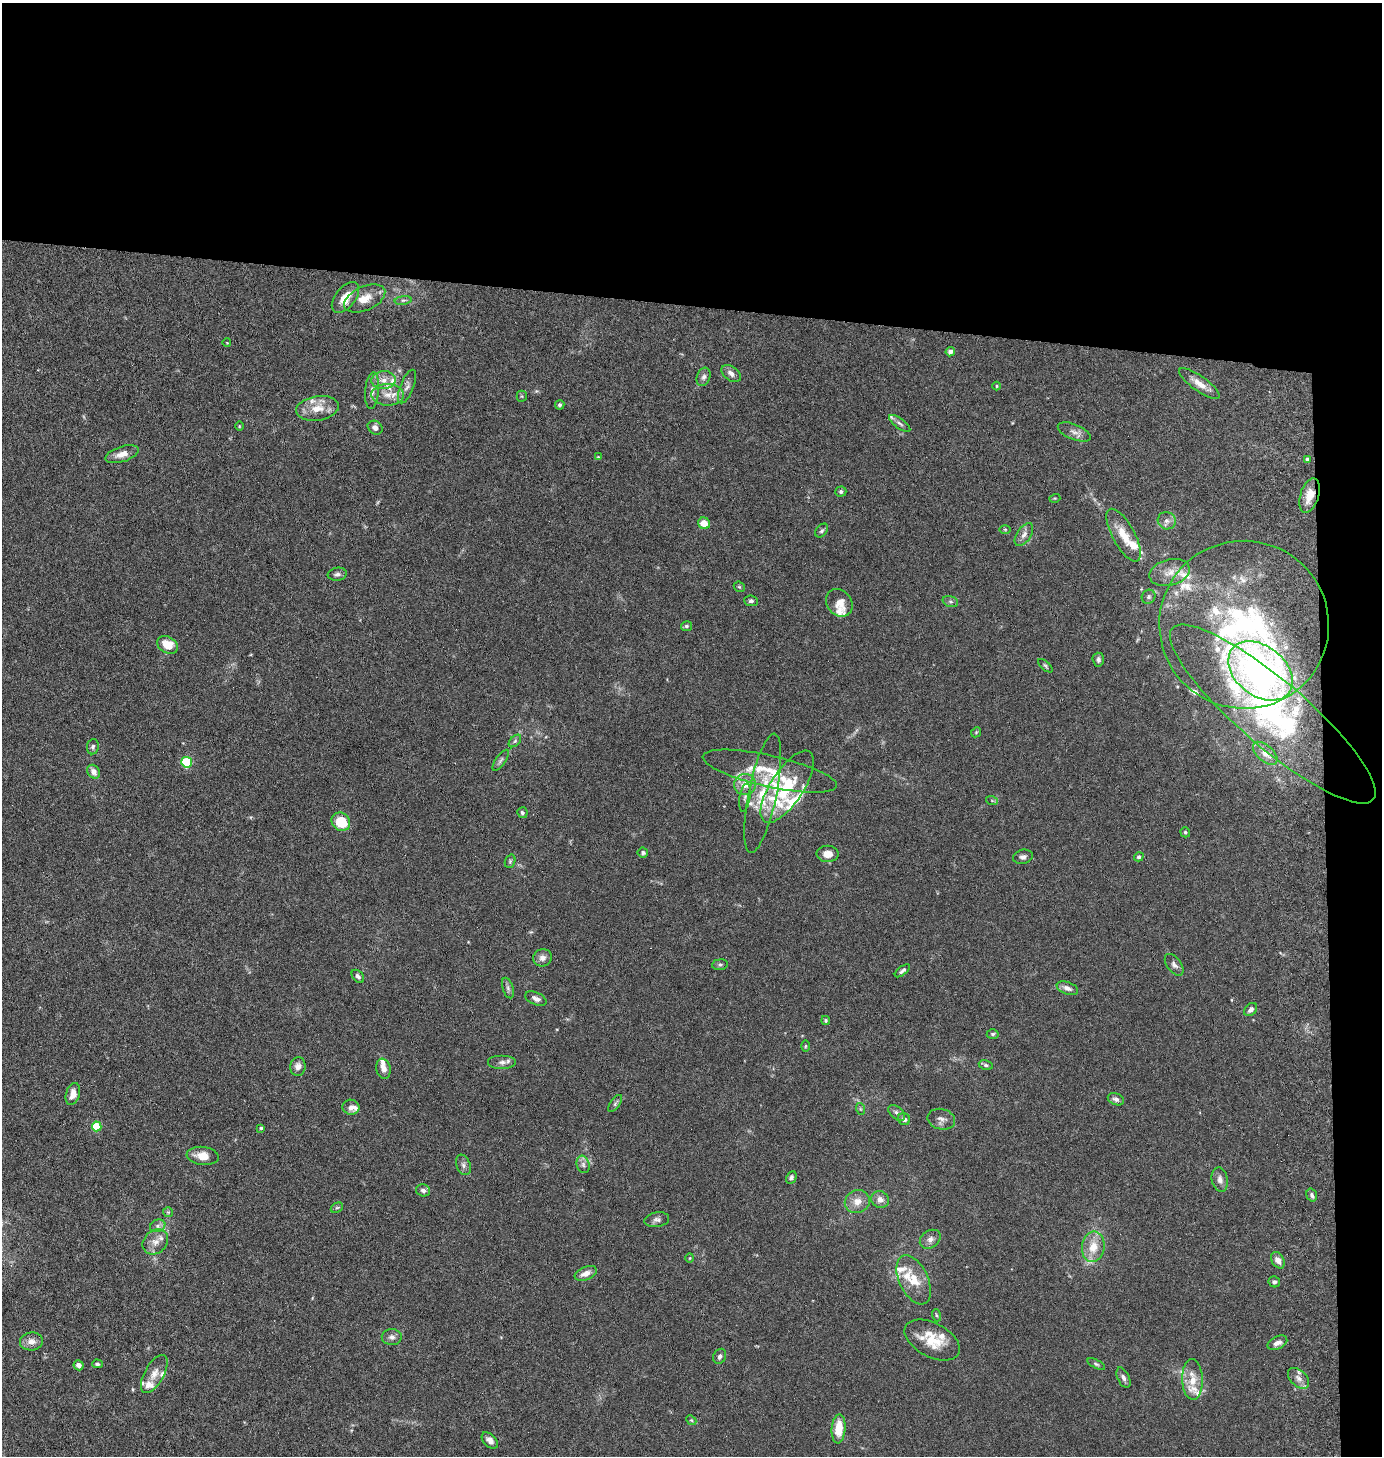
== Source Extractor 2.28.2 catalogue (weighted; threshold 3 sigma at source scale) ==
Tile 3 of 3 x 3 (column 3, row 1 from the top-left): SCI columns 2919-4298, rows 2917-4370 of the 4500 x 4376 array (HDU 1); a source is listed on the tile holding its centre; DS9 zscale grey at full resolution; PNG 1384 x 1458 px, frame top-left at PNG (2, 3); each listed source drawn as its Kron ellipse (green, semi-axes under 4 px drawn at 4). Shown black and unused: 24% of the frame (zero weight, under 5 of 10 exposures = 3% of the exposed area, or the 3 px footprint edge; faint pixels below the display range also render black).
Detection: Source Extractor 2.28.2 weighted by HDU 2 'WHT'; one run over the whole footprint, this tile lists its part. Background 0.0206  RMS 0.0018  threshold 0.00729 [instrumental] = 3 sigma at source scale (4.09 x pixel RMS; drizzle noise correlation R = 1.36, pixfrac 0.8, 0.05/0.05 arcsec/px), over >= 5 px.
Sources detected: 164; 1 too faint to see at this stretch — neither listed nor drawn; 33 inside a brighter listed object's ellipse — not listed separately; the other 130 listed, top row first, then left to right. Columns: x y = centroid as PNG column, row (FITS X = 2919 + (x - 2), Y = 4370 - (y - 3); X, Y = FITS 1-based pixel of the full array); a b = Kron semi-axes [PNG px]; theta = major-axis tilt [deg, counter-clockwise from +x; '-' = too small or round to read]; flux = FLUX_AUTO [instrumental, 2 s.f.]
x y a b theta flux
345 298 18 10 52 2.8
365 299 22 12 24 2.4
403 300 8 4 8 0.38
227 343 4 2 - 0.098
950 352 4 4 - 0.74
731 373 11 7 -38 0.89
704 377 9 6 70 0.59
384 380 12 9 6 1.4
1199 384 24 7 -35 1.8
407 386 18 6 68 0.85
997 386 4 4 - 0.15
372 391 18 7 86 1.1
388 395 16 11 -2 1.8
522 396 5 5 - 0.2
560 405 5 4 - 0.4
317 408 21 12 8 2.7
900 423 12 5 -36 0.51
239 426 5 3 - 0.13
375 428 8 6 -35 0.84
1074 432 17 7 -22 0.99
122 454 17 7 19 1.6
598 457 4 4 - 0.14
1307 459 4 4 - 0.44
841 491 5 5 - 0.34
1310 495 18 9 73 2.5
1055 498 5 3 - 0.14
1167 521 9 8 - 0.85
704 523 6 5 - 2
1005 529 6 4 -1 0.19
822 531 8 5 50 0.36
1024 535 13 7 56 0.9
1124 535 29 11 -61 3.5
1170 572 20 13 15 2.5
337 574 9 6 8 0.52
739 587 6 5 - 0.21
1149 597 7 6 - 0.41
751 601 7 5 -6 0.38
950 601 8 5 -17 0.35
839 603 15 12 -49 1.8
1244 625 85 84 - 48
686 626 5 5 - 0.32
168 645 11 8 -30 2.6
1098 660 7 6 - 0.51
1045 666 9 4 -41 0.29
1260 671 36 25 -39 67
1273 714 132 33 -40 34
976 732 5 4 - 0.19
515 741 7 4 45 0.34
93 747 8 6 84 0.39
1265 753 15 8 -42 1.6
501 760 12 5 55 0.43
187 762 5 5 - 11
770 771 68 15 -13 7
94 772 7 5 -57 1
745 784 11 10 - 1.9
787 787 41 16 57 8.5
763 793 61 14 78 6.7
745 798 14 5 81 0.58
992 801 6 4 -20 0.24
522 813 5 5 - 0.32
341 822 10 8 -43 4.9
1185 832 5 4 - 0.25
643 853 5 5 - 0.3
828 854 11 8 1 1.4
1023 857 10 7 14 0.6
1139 857 5 4 - 0.34
510 861 7 5 70 0.27
542 958 9 8 - 0.97
720 965 8 5 7 0.34
1174 965 12 7 -53 0.69
902 971 9 4 38 0.38
358 976 7 5 -48 0.45
508 988 10 5 -72 0.45
1067 988 11 6 -21 0.85
536 999 11 6 -24 0.77
1251 1009 7 5 45 0.69
826 1020 4 4 - 0.23
993 1034 6 4 1 0.3
805 1046 5 3 - 0.19
502 1062 14 7 0 0.82
986 1065 7 5 -11 0.32
298 1067 9 7 82 0.95
383 1069 10 7 -79 1.1
73 1094 11 7 73 1.4
1116 1099 8 5 -23 0.58
615 1103 10 4 54 0.37
351 1107 8 7 - 0.96
861 1109 6 4 -70 0.21
897 1113 10 6 -41 0.55
904 1119 6 5 - 0.58
941 1119 14 10 -13 0.98
97 1126 5 5 - 6.8
261 1128 4 4 - 0.21
203 1156 16 9 -6 2.1
583 1164 9 6 -75 0.58
463 1165 10 7 -69 0.59
791 1177 6 5 - 0.38
1220 1180 12 8 -79 0.88
423 1190 7 6 - 0.59
1312 1195 6 5 - 0.45
880 1200 9 8 - 1.1
857 1201 12 11 - 1.7
337 1208 6 4 27 0.27
168 1212 5 5 - 0.22
657 1220 12 7 8 0.62
158 1226 8 6 21 0.5
930 1239 11 8 37 0.89
155 1242 14 11 43 1.5
1093 1247 15 11 81 2.9
690 1258 5 3 - 0.13
1278 1260 9 6 -60 1.1
586 1273 11 6 22 1.3
914 1280 26 14 -64 3.9
1274 1282 6 5 - 0.39
936 1315 6 4 -71 0.23
392 1337 10 8 -2 0.7
932 1340 30 17 -28 4.6
31 1341 11 9 6 1.2
1277 1343 10 6 27 0.89
720 1356 8 6 62 0.5
97 1364 5 4 - 0.29
1096 1364 10 4 -26 0.33
79 1365 5 5 - 0.72
154 1374 21 9 60 1.6
1123 1378 11 6 -65 0.59
1298 1378 13 8 -44 1
1192 1379 20 10 -88 2.8
691 1420 5 4 - 0.23
839 1429 14 7 85 3.7
490 1440 10 6 -46 0.83
Overlapping masked pixels (flux is a lower limit): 1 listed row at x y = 1310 495